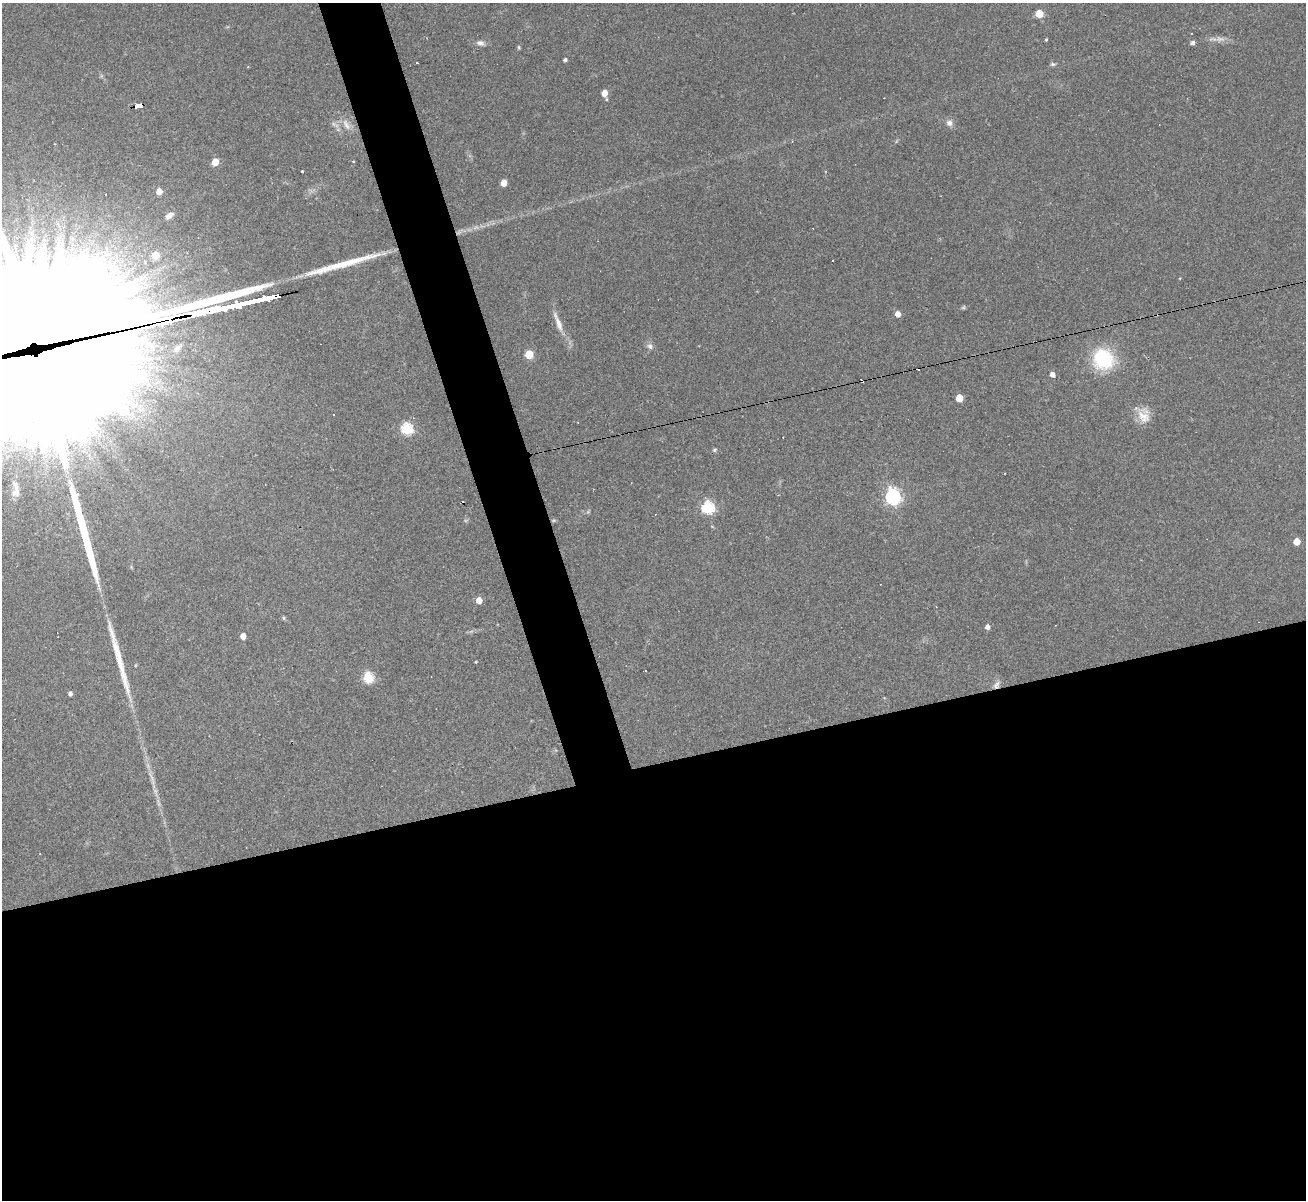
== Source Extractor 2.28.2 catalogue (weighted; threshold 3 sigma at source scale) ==
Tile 15 of 4 x 4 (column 3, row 4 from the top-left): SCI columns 2607-3910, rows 264-1461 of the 5213 x 5196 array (HDU 1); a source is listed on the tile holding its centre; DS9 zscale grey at full resolution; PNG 1308 x 1202 px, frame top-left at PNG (2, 3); no overlay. Shown black and unused: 39% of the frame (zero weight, under 2 of 3 exposures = <1% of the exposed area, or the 3 px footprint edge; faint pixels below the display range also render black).
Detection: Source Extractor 2.28.2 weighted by HDU 2 'WHT'; one run over the whole footprint, this tile lists its part. Background 0.0885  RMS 0.006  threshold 0.0269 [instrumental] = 3 sigma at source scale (4.5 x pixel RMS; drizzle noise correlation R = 1.50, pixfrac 1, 0.05/0.05 arcsec/px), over >= 5 px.
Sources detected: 65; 1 too faint to see at this stretch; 8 cosmic-ray / hot-pixel residue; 4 long thin detections or spike segments (spike, bleed or trail) — not listed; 3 inside a brighter listed object's ellipse — not listed separately; the other 49 listed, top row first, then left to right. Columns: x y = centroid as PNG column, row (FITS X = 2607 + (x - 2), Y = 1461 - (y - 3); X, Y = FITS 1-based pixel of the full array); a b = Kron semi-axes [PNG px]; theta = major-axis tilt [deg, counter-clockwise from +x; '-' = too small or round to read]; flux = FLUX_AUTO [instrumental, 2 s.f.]
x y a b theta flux
1039 14 5 5 - 20
1220 39 16 7 -8 3.9
1046 40 3 2 - 0.76
480 43 11 7 -15 2.6
1192 43 5 4 - 2.1
519 47 6 4 -89 0.71
565 60 4 4 - 1.6
417 63 3 2 - 0.69
1053 64 7 5 1 1.2
604 93 5 5 - 7.2
139 106 9 4 12 72
949 123 9 8 - 2.9
346 125 18 8 -61 5
338 130 7 4 1 1.2
792 141 3 3 - 0.41
353 161 4 3 - 0.69
215 162 5 5 - 12
302 172 3 3 - 1.1
504 183 5 5 - 5.5
159 191 5 5 - 6.9
169 216 12 6 38 3.4
155 255 5 5 - 16
833 260 2 2 - 0.71
898 314 5 4 - 5.7
558 322 32 7 -69 7.1
650 346 9 7 -69 2.2
529 354 5 5 - 24
27 357 186 55 10 60000
1103 359 23 21 -41 38
1052 374 4 4 - 3.9
959 398 5 5 - 14
333 415 3 2 - 0.8
1143 417 21 14 -44 9
407 429 6 5 - 68
715 450 6 5 - 1
16 490 23 9 -86 5.8
77 494 5 4 - 5.8
893 497 7 6 - 190
708 508 6 6 - 92
554 520 6 4 18 0.67
1297 542 5 5 - 12
479 600 5 4 - 9.5
284 618 6 4 -89 0.71
987 627 5 4 - 2.9
243 636 5 4 - 6.6
645 671 3 2 - 0.69
368 677 14 12 -84 9.5
996 685 11 8 64 3.3
70 694 4 4 - 2
Overlapping masked pixels (flux is a lower limit): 3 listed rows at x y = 139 106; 27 357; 996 685
Isophote crosses this tile's border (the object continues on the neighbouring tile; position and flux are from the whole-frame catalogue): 1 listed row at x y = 27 357